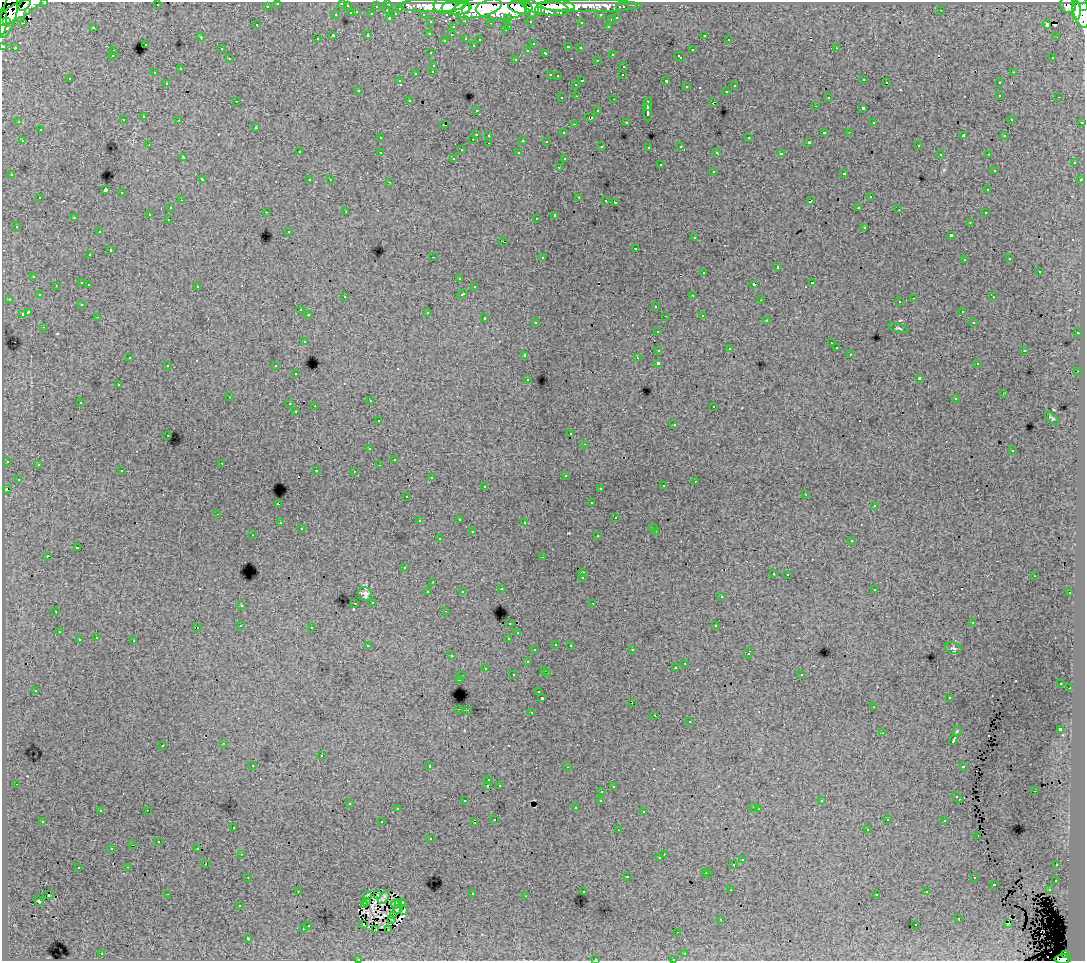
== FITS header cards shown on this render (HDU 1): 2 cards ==
NAXIS1  =                 1083
NAXIS2  =                  959

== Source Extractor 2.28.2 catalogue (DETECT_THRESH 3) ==
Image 1083 x 959 px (HDU 1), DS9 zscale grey, 1 PNG px = 1 image px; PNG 1087 x 963 px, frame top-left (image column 1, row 959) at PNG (2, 2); each listed source drawn as its Kron ellipse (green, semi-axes under 4 px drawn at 4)
Background 108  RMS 1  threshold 3.04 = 3 sigma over >= 5 px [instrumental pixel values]
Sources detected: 534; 6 with non-positive FLUX_AUTO (blend fragments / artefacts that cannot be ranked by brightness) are neither listed nor drawn; of the other 528, the 500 brightest by FLUX_AUTO listed and drawn (28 fainter detections omitted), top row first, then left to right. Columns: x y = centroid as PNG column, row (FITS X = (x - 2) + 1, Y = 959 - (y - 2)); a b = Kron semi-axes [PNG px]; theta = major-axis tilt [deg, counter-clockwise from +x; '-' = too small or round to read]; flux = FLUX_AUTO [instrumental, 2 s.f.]
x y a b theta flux
45 2 3 2 - 2600
278 3 3 3 - 1600
342 3 3 3 - 600
388 4 3 3 - 3600
25 5 7 3 43 37000
157 5 3 2 - 76
590 5 52 6 0 120000
1068 5 8 7 - 77000
267 6 3 3 - 1100
347 6 3 3 - 740
376 6 3 2 - 870
432 6 33 6 0 190000
445 6 11 8 2 140000
558 6 17 5 -4 130000
1084 6 4 3 - 52000
457 7 15 7 4 190000
521 7 12 6 -9 170000
545 7 24 8 -10 230000
622 7 6 3 0 2400
400 8 3 3 - 700
477 8 25 10 10 430000
466 9 5 4 - 78000
501 9 25 11 1 560000
532 9 9 6 -83 150000
387 10 3 2 - 280
941 10 3 2 - 81
1081 10 19 8 -79 330000
17 11 28 7 28 190000
538 11 4 3 - 57000
1076 11 9 4 89 120000
357 12 3 2 - 320
351 13 3 3 - 610
372 14 3 3 - 870
396 14 4 3 - 850
423 14 3 2 - 1700
9 15 23 7 75 210000
336 15 3 3 - 300
601 15 3 3 - 1400
390 18 3 3 - 910
508 18 3 3 - 840
617 18 3 3 - 400
611 20 3 3 - 340
464 21 3 2 - 350
530 21 3 3 - 930
3 22 13 2 87 82000
6 22 4 3 - 48000
431 22 3 3 - 1600
581 22 3 2 - 73
23 23 3 2 - 150
491 23 3 2 - 66
1047 24 4 4 - 380
257 25 3 2 - 110
509 26 3 2 - 260
608 26 3 2 - 230
93 27 3 3 - 550
453 27 3 3 - 260
505 30 3 3 - 180
430 33 3 3 - 200
368 35 3 3 - 410
452 35 3 2 - 200
704 35 3 2 - 190
333 36 3 3 - 870
201 37 4 4 - 59
1057 37 2 2 - 130
466 38 3 3 - 270
317 39 3 3 - 140
729 39 2 2 - 67
444 40 3 2 - 89
480 40 3 3 - 220
145 44 3 3 - 330
533 44 3 2 - 110
473 45 3 3 - 120
3 46 3 3 - 4700
568 47 3 3 - 230
15 48 3 2 - 53
580 48 3 2 - 130
836 48 3 2 - 190
221 49 3 2 - 95
528 50 3 3 - 93
692 50 3 3 - 360
113 51 3 2 - 220
431 53 3 3 - 140
546 53 4 3 - 440
612 54 3 2 - 190
112 56 3 3 - 110
679 57 6 3 -42 200
1053 57 2 2 - 69
230 59 3 3 - 170
516 59 3 2 - 420
597 60 3 2 - 130
434 65 3 3 - 320
624 66 3 2 - 190
181 69 2 2 - 56
433 71 3 3 - 140
154 72 3 2 - 110
1013 72 3 2 - 380
416 73 3 3 - 400
550 75 3 2 - 390
623 75 2 2 - 82
558 76 3 3 - 110
70 79 3 3 - 140
864 80 3 2 - 170
400 81 3 3 - 160
582 81 3 2 - 400
666 81 4 3 - 850
886 82 2 2 - 170
167 83 3 3 - 120
999 83 3 2 - 250
576 84 3 3 - 220
735 86 3 3 - 250
687 87 3 3 - 150
358 90 3 2 - 69
727 91 3 3 - 150
1000 95 3 2 - 160
577 96 3 2 - 190
828 97 3 2 - 110
1059 97 3 2 - 160
562 98 3 2 - 250
614 99 3 2 - 270
409 100 3 2 - 160
236 101 2 2 - 54
713 102 4 2 - 390
648 104 6 3 88 1900
815 106 3 2 - 88
863 108 3 3 - 1300
476 110 3 2 - 160
598 111 3 3 - 270
648 112 9 3 -87 2000
144 117 3 3 - 200
590 117 5 3 - 160
1011 119 3 2 - 100
123 120 3 3 - 220
179 120 3 2 - 170
19 122 4 3 - 72
626 122 3 3 - 180
874 122 3 2 - 51
1082 122 3 2 - 670
574 124 3 2 - 120
444 125 4 2 - 56
256 127 3 3 - 280
40 130 3 3 - 240
824 132 3 3 - 940
849 132 3 2 - 60
564 133 3 3 - 110
476 134 3 3 - 780
489 135 3 3 - 260
963 136 4 2 - 420
1004 136 3 2 - 93
380 138 3 3 - 200
749 138 3 3 - 360
473 139 3 2 - 250
523 140 3 3 - 620
22 141 3 2 - 280
546 141 3 2 - 120
809 142 3 3 - 84
489 143 3 2 - 190
149 145 3 2 - 51
918 145 3 2 - 170
602 146 3 2 - 100
681 146 3 3 - 180
649 147 3 3 - 190
461 150 3 2 - 74
299 152 3 3 - 260
380 152 3 3 - 250
717 152 3 3 - 130
519 153 3 3 - 160
781 154 4 3 - 1800
940 154 3 3 - 210
988 154 3 2 - 180
183 158 3 3 - 180
454 158 3 2 - 80
564 159 3 3 - 97
1074 163 3 3 - 300
660 165 3 3 - 440
559 167 3 2 - 190
994 170 3 3 - 150
713 171 3 3 - 410
844 173 3 3 - 390
12 175 3 3 - 240
202 180 3 3 - 170
310 180 3 3 - 170
330 180 2 2 - 80
1080 180 3 3 - 230
390 182 3 2 - 450
105 190 4 3 - 5800
988 190 3 3 - 220
122 193 3 3 - 470
579 197 3 2 - 310
870 197 3 3 - 300
40 198 3 2 - 210
181 200 2 2 - 140
606 200 3 2 - 120
810 201 4 3 - 710
615 202 3 3 - 390
859 207 3 3 - 150
170 208 3 3 - 180
899 210 3 2 - 170
266 212 3 2 - 160
346 212 3 2 - 160
985 213 3 2 - 190
150 214 3 3 - 1100
555 215 4 3 - 1800
74 218 2 2 - 50
536 218 3 2 - 150
168 219 3 2 - 140
970 222 3 2 - 160
16 226 3 3 - 200
865 227 3 3 - 410
289 231 3 3 - 160
99 232 3 2 - 250
951 235 3 3 - 1300
694 238 3 3 - 190
503 242 4 2 - 71
635 248 3 3 - 520
110 250 3 3 - 660
90 255 3 3 - 230
433 257 3 2 - 790
542 257 3 3 - 390
1010 259 3 3 - 110
964 260 3 2 - 150
777 267 3 3 - 720
1039 271 3 3 - 520
704 272 3 3 - 500
34 276 3 3 - 310
459 278 3 3 - 140
82 283 3 3 - 650
812 283 3 3 - 520
89 284 3 2 - 310
754 284 4 3 - 1000
56 285 3 2 - 210
197 286 3 3 - 250
474 287 3 3 - 260
462 294 5 3 - 560
39 295 3 3 - 91
693 295 3 2 - 180
345 297 3 3 - 220
993 297 3 2 - 160
914 298 3 2 - 450
9 299 3 3 - 170
761 300 3 2 - 63
900 302 3 2 - 170
82 304 3 2 - 80
656 306 3 3 - 370
300 310 3 3 - 220
962 311 3 2 - 160
28 312 4 3 - 1500
427 312 3 3 - 550
22 314 4 3 - 570
309 315 3 3 - 410
702 315 3 2 - 170
665 316 3 2 - 79
98 317 3 2 - 110
485 318 3 3 - 500
767 320 3 3 - 94
536 322 3 3 - 180
974 323 3 3 - 110
44 327 3 2 - 150
899 328 10 3 -18 100
658 331 3 3 - 250
1077 333 3 2 - 310
304 341 3 3 - 280
831 343 3 3 - 90
836 348 3 3 - 100
729 349 3 2 - 53
659 350 4 3 - 780
1025 350 3 2 - 320
850 354 3 2 - 110
525 355 3 3 - 450
130 357 3 2 - 120
637 358 3 2 - 98
658 363 3 3 - 2600
977 364 3 2 - 120
168 365 3 2 - 140
276 366 3 3 - 260
1078 371 2 2 - 180
296 374 3 2 - 220
528 379 2 2 - 56
919 379 4 3 - 1600
118 385 3 3 - 260
1003 393 3 2 - 68
229 397 3 2 - 63
955 399 3 2 - 110
370 401 3 2 - 150
80 402 3 2 - 230
290 404 3 2 - 300
315 406 2 2 - 430
714 406 3 2 - 210
296 412 3 3 - 190
1052 418 9 3 -42 83
378 421 3 3 - 270
674 424 2 2 - 63
571 434 3 3 - 160
168 435 3 2 - 190
585 444 3 2 - 75
370 449 3 2 - 230
1013 451 3 3 - 220
394 459 2 2 - 59
7 461 3 3 - 280
222 463 3 2 - 140
38 464 3 2 - 82
379 465 3 2 - 94
316 470 3 2 - 300
122 471 3 2 - 210
354 471 3 2 - 120
565 475 3 3 - 260
431 478 3 2 - 110
18 479 3 3 - 190
695 481 2 2 - 110
485 486 3 2 - 310
663 486 3 3 - 260
600 488 3 3 - 200
7 489 4 3 - 450
806 494 3 2 - 56
407 496 3 3 - 170
591 503 3 3 - 150
278 504 3 3 - 1100
874 506 3 3 - 220
218 514 3 2 - 280
616 518 3 3 - 250
459 519 3 2 - 330
419 521 3 2 - 74
525 522 3 2 - 160
280 523 3 2 - 200
653 527 3 3 - 160
301 529 3 2 - 92
656 531 3 2 - 300
472 532 3 3 - 520
253 535 3 2 - 150
598 536 3 3 - 310
439 539 3 3 - 180
852 541 3 3 - 290
77 548 3 3 - 800
47 556 3 3 - 1100
543 557 3 2 - 120
404 568 3 3 - 220
583 572 3 2 - 59
773 573 3 3 - 230
788 574 3 2 - 160
1034 576 2 2 - 57
582 578 3 3 - 370
433 582 3 2 - 74
501 589 3 3 - 320
874 589 3 3 - 260
462 591 3 3 - 140
428 592 3 3 - 390
1070 593 3 3 - 240
365 594 7 6 - 260
721 597 3 3 - 240
373 602 3 3 - 200
355 603 3 2 - 180
593 603 3 2 - 180
241 605 3 3 - 410
56 611 3 2 - 160
445 611 3 2 - 140
510 623 3 3 - 300
972 623 3 3 - 240
240 626 2 2 - 54
716 626 3 3 - 610
197 627 3 2 - 140
312 627 3 3 - 190
59 632 3 3 - 200
518 633 3 2 - 140
96 638 3 2 - 310
509 638 3 3 - 340
79 640 3 3 - 420
134 641 3 3 - 600
556 644 3 2 - 220
570 645 3 3 - 260
368 646 4 3 - 270
953 648 8 5 -19 160
535 650 3 2 - 93
632 650 3 2 - 220
748 653 6 3 70 770
452 656 3 3 - 210
527 662 3 3 - 320
685 663 3 2 - 220
485 668 3 2 - 210
675 668 3 3 - 160
545 670 3 2 - 330
547 673 3 2 - 480
801 674 3 3 - 270
513 675 3 3 - 300
462 676 3 3 - 260
459 679 3 3 - 560
1061 683 3 3 - 150
1070 688 2 2 - 210
35 690 3 3 - 100
538 692 3 3 - 160
542 698 3 3 - 1200
949 698 3 2 - 88
632 702 3 2 - 79
873 707 2 2 - 68
459 709 3 2 - 470
467 710 3 2 - 180
531 712 3 2 - 310
655 715 3 2 - 75
689 722 3 3 - 280
1060 729 4 3 - 2300
957 731 5 3 - 920
882 733 3 2 - 66
954 740 5 3 - 2500
224 743 3 2 - 190
163 745 3 3 - 270
321 756 3 2 - 440
253 765 3 2 - 170
430 766 3 3 - 3200
963 766 4 3 - 600
567 767 3 2 - 130
489 780 3 3 - 210
16 784 3 2 - 130
499 785 3 3 - 150
488 786 3 3 - 1000
613 786 3 3 - 200
602 791 3 2 - 180
1034 791 3 2 - 90
957 797 6 3 -43 720
601 800 3 3 - 140
465 801 3 3 - 230
822 801 3 3 - 97
349 803 3 2 - 320
753 807 3 2 - 180
575 808 3 3 - 130
397 809 3 2 - 90
759 809 2 2 - 60
147 810 3 2 - 420
100 811 3 3 - 120
644 812 3 3 - 400
495 819 3 3 - 160
887 820 3 3 - 150
43 821 3 2 - 180
945 821 3 3 - 280
382 822 3 3 - 660
475 822 2 2 - 71
233 827 3 3 - 220
867 829 3 3 - 180
618 830 3 2 - 100
978 835 3 2 - 94
431 839 3 2 - 120
159 842 3 2 - 150
133 845 3 2 - 49
112 848 3 3 - 140
198 848 3 2 - 120
242 854 3 2 - 200
664 854 3 2 - 190
660 858 3 3 - 160
742 860 3 3 - 230
206 864 2 2 - 160
734 864 3 3 - 750
1057 865 3 2 - 190
128 867 3 2 - 240
78 868 3 3 - 280
706 872 3 3 - 390
709 873 3 3 - 230
627 876 3 3 - 570
248 877 3 2 - 150
974 878 3 3 - 330
1056 880 3 3 - 260
995 884 3 3 - 640
731 890 3 2 - 120
1049 890 3 3 - 270
298 891 3 2 - 60
583 892 3 3 - 170
927 892 3 3 - 250
167 894 3 2 - 570
472 894 3 2 - 380
877 894 3 3 - 130
48 895 6 2 1 260
367 895 4 3 - 49
378 895 3 2 - 77
526 896 3 2 - 80
384 898 7 4 51 220
39 901 5 4 - 94
367 902 3 2 - 72
402 902 3 3 - 130
398 903 4 3 - 130
364 904 4 2 - 94
395 904 4 3 - 180
239 906 3 3 - 62
398 909 5 3 - 61
404 910 3 3 - 73
394 915 3 2 - 120
959 918 3 3 - 170
392 919 2 2 - 62
721 919 3 2 - 65
1009 924 3 2 - 99
308 925 3 3 - 390
364 925 3 2 - 110
916 925 3 2 - 210
303 929 3 3 - 220
376 929 2 2 - 80
388 929 3 2 - 67
678 932 2 2 - 48
248 938 3 3 - 1400
685 953 3 2 - 150
102 954 3 2 - 480
1065 955 4 3 - 28000
358 959 3 2 - 90
595 959 3 3 - 430
673 959 3 2 - 160
1063 959 8 4 2 66000
At the frame edge (FLAGS 8, measured only in part): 10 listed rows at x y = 45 2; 278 3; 342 3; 1084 6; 3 22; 3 46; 358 959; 595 959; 673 959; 1063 959
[28 fainter detections neither listed nor drawn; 6 non-positive-flux detections neither listed nor drawn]